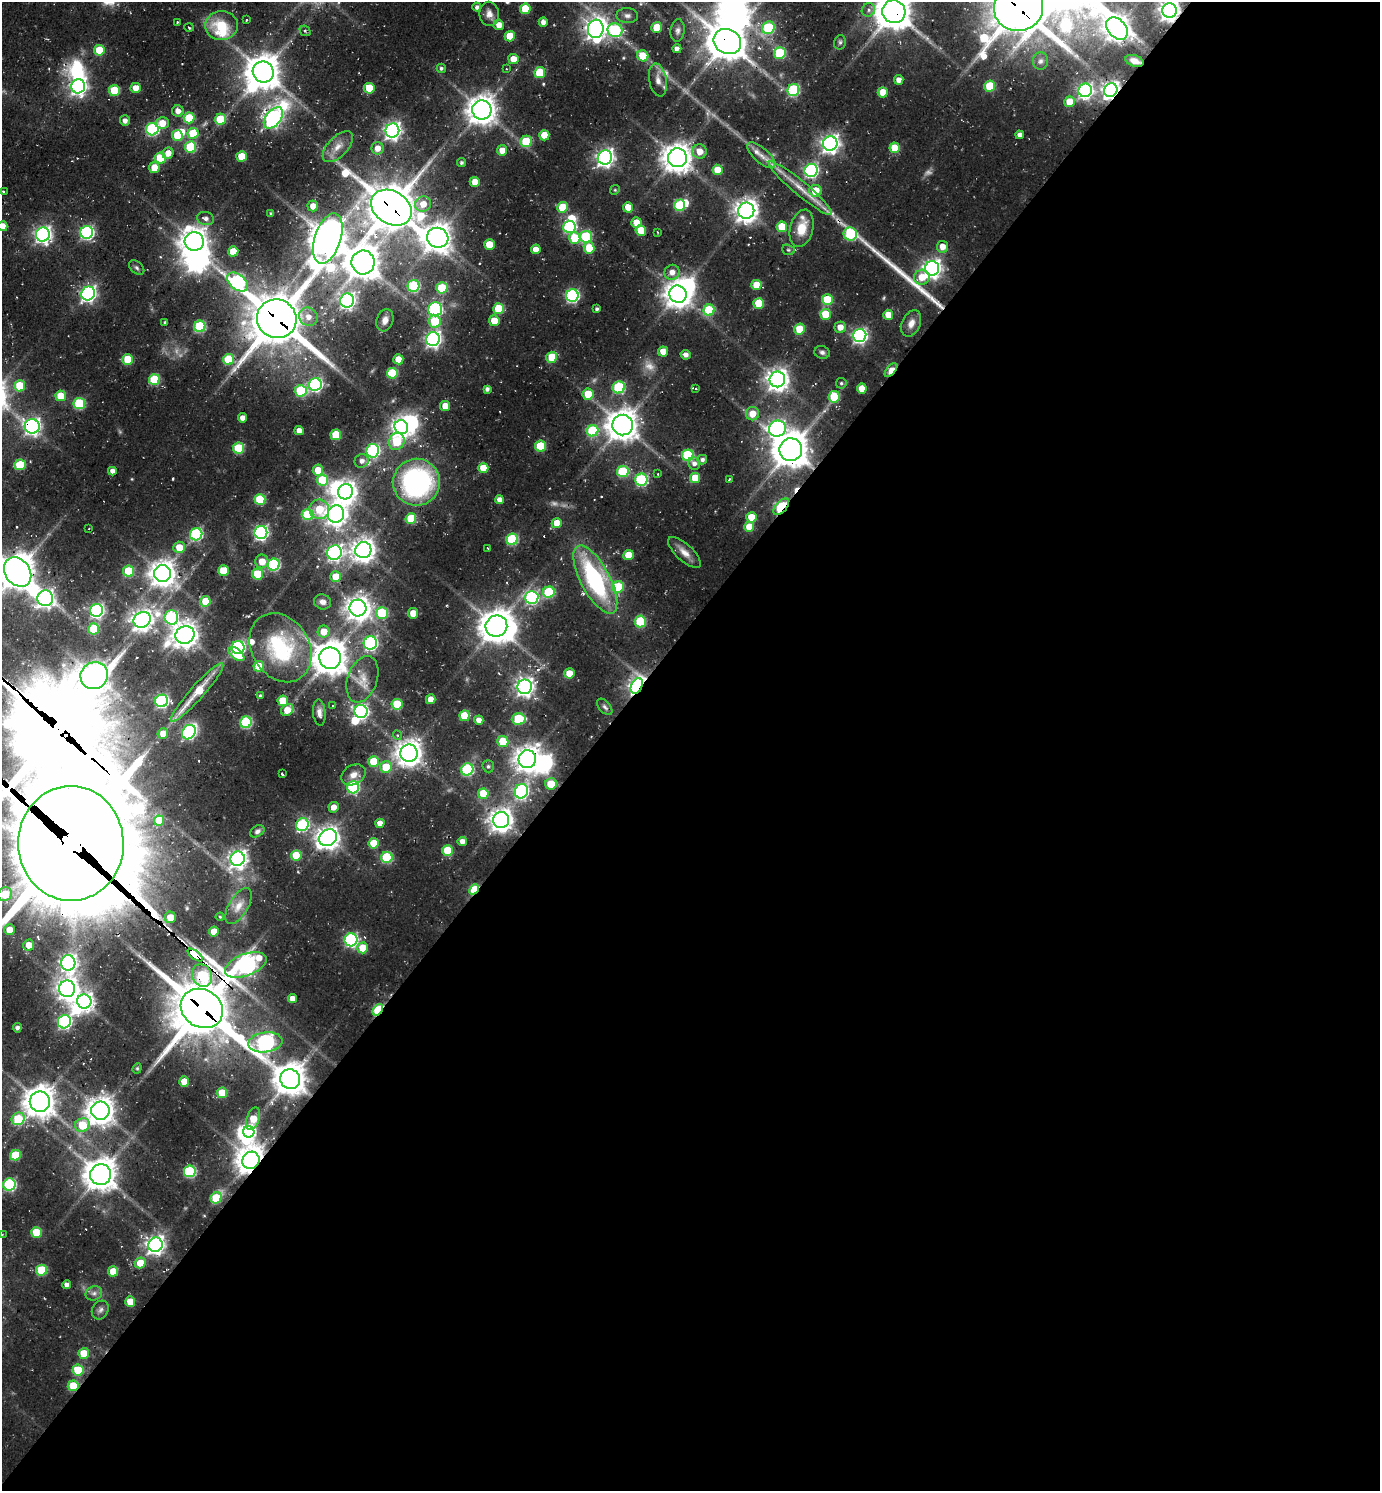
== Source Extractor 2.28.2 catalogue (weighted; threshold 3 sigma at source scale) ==
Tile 12 of 4 x 4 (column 4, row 3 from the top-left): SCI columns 4438-5815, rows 1535-3023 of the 6010 x 6001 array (HDU 1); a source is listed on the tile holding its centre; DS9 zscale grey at full resolution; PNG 1382 x 1493 px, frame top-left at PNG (2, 2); each listed source drawn as its Kron ellipse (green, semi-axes under 4 px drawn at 4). Shown black and unused: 57% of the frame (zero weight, under 2 of 3 exposures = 3% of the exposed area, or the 3 px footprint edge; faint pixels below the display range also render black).
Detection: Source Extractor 2.28.2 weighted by HDU 2 'WHT'; one run over the whole footprint, this tile lists its part. Background 0.0754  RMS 0.0087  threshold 0.039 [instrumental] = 3 sigma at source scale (4.5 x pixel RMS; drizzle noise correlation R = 1.50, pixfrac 1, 0.05/0.05 arcsec/px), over >= 5 px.
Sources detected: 395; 6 too faint to see at this stretch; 21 inside a brighter object's white glare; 8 cosmic-ray / hot-pixel residue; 1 long thin detection or spike segment (spike, bleed or trail) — neither listed nor drawn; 6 inside a brighter listed object's ellipse — not listed separately; the other 353 listed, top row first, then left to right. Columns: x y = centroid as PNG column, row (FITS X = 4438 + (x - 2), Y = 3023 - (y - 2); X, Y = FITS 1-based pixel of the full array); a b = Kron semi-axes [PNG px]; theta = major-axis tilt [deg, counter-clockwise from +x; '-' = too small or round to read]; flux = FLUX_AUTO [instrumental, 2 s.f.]
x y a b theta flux
477 7 4 4 - 2.4
1019 8 25 23 11 3800
525 9 5 5 - 25
868 10 7 6 - 3.3
1169 10 7 7 - 570
894 12 11 11 - 2100
489 14 12 9 -81 6.1
627 16 11 7 -1 4.2
247 20 3 2 - 0.77
177 22 3 2 - 0.79
543 22 4 4 - 4.1
221 25 16 14 4 31
499 25 5 5 - 8
657 27 5 5 - 25
189 28 5 3 - 0.93
768 28 6 6 - 70
1117 28 13 9 -48 850
596 29 9 8 - 610
615 30 7 7 - 91
305 31 6 5 - 1.6
678 31 11 7 82 3.4
510 36 5 5 - 20
727 41 14 12 -30 2000
840 42 7 5 75 2
677 49 4 4 - 3.3
99 50 5 5 - 26
780 53 6 5 - 46
643 56 6 5 - 20
513 59 5 5 - 11
1040 61 8 7 - 2.9
1135 61 9 5 -19 5.6
441 68 5 4 - 1.8
507 69 3 2 - 0.57
263 72 11 10 - 1700
540 72 5 5 - 35
658 80 16 8 -80 7.1
899 80 5 4 - 6.1
78 86 7 7 - 320
990 86 5 5 - 33
136 88 5 5 - 9
369 88 5 5 - 23
793 90 6 6 - 82
1085 90 7 6 - 220
1111 90 7 6 - 400
114 91 5 5 - 34
883 92 5 5 - 18
1069 102 5 5 - 14
482 110 9 9 - 1100
178 111 6 5 - 6
189 118 5 5 - 35
273 118 12 7 51 270
220 119 5 5 - 33
125 121 5 5 - 4.3
162 123 6 6 - 12
152 129 6 6 - 110
392 130 7 6 - 350
193 133 5 5 - 30
544 135 5 5 - 18
1020 135 4 4 - 4.1
177 136 6 5 - 27
526 141 6 5 - 36
830 144 7 7 - 420
191 147 6 5 - 49
338 147 19 10 46 10
377 148 6 6 - 8.3
895 148 5 5 - 19
502 150 5 5 - 9.2
700 151 7 7 - 10
168 153 6 5 - 7.7
761 155 18 7 -41 8.1
241 156 5 5 - 19
605 157 7 7 - 380
160 158 5 5 - 31
677 158 9 9 - 1100
461 162 5 4 - 1.6
154 167 5 5 - 14
718 170 5 5 - 20
811 170 6 6 - 180
475 182 5 5 - 11
800 188 41 7 -40 18
615 190 5 4 - 1
815 191 6 6 - 23
3 192 3 3 - 1.3
423 204 8 7 - 12
680 205 6 5 - 55
313 206 5 5 - 8.1
563 207 5 5 - 27
628 207 5 5 - 13
391 208 21 16 -31 3300
746 211 8 8 - 750
271 214 3 3 - 1.1
206 218 8 6 -13 3.7
636 222 5 5 - 13
2 226 5 5 - 13
569 227 6 6 - 110
782 227 5 5 - 26
802 228 19 11 75 17
641 230 5 5 - 22
87 232 6 6 - 170
657 232 4 2 - 0.71
43 234 7 7 - 320
850 234 7 6 - 63
586 237 6 6 - 55
328 238 26 13 72 1900
438 238 11 10 - 1100
575 238 6 5 - 26
194 241 9 9 - 1000
489 244 5 5 - 19
942 247 6 5 - 8.7
589 248 5 5 - 23
536 249 5 5 - 9.5
788 250 6 5 - 1.5
233 251 5 5 - 18
363 262 12 11 - 1500
137 267 9 6 -40 2.3
932 268 7 7 - 420
672 272 8 7 - 6.5
922 277 8 7 - 14
237 282 12 7 -40 130
756 285 5 5 - 16
414 286 6 6 - 79
442 288 5 5 - 40
88 293 7 6 - 260
678 294 9 8 - 980
572 296 6 6 - 150
347 300 7 7 - 270
827 300 5 5 - 38
759 303 5 5 - 24
435 309 7 7 - 130
499 309 5 5 - 33
597 309 4 3 - 1.9
709 310 5 5 - 49
825 314 5 5 - 22
888 315 5 5 - 13
308 317 9 9 - 8.6
277 319 20 19 - 4100
385 320 11 8 71 6.3
435 321 6 6 - 28
494 321 5 5 - 15
165 322 3 3 - 1.1
911 323 14 9 66 7.1
200 326 6 5 - 71
840 327 5 5 - 7.4
800 329 5 5 - 27
860 336 7 6 - 220
433 339 7 6 - 270
663 351 5 5 - 11
822 352 8 6 -14 2.6
685 355 5 4 - 3.8
552 357 5 5 - 29
229 359 5 5 - 40
398 359 5 5 - 14
128 360 5 5 - 32
891 370 8 4 49 25
392 373 5 5 - 44
777 379 8 8 - 660
154 380 5 5 - 49
841 383 5 5 - 1.6
315 385 6 6 - 150
20 386 5 5 - 31
619 387 6 6 - 68
862 388 5 5 - 13
487 389 4 4 - 2.9
696 389 3 2 - 0.82
301 391 6 5 - 51
588 394 5 5 - 21
61 396 5 5 - 20
834 397 5 5 - 42
79 403 5 5 - 60
445 406 5 5 - 11
752 414 7 6 - 12
242 418 4 4 - 5.9
623 425 10 10 - 1300
32 426 7 7 - 300
401 427 7 6 - 430
777 429 8 8 - 270
299 431 4 4 - 6.5
592 431 6 5 - 54
336 435 5 5 - 32
397 441 8 7 - 42
540 446 5 5 - 35
239 448 5 5 - 38
791 450 11 11 - 1800
373 451 7 6 - 140
688 455 6 5 - 63
702 460 5 4 - 2.4
362 461 7 6 - 4.4
694 463 6 6 - 3.6
20 465 5 5 - 35
483 468 5 5 - 17
318 470 5 5 - 14
112 471 4 4 - 4.7
623 471 6 5 - 50
657 474 2 2 - 0.83
695 478 5 5 - 19
729 479 3 2 - 1
322 480 5 5 - 36
641 480 6 6 - 91
416 482 23 23 - 170
346 492 8 7 - 600
260 499 5 5 - 40
499 500 4 4 - 5
781 507 10 5 49 56
319 509 10 9 - 23
336 514 9 8 - 660
308 515 6 5 - 52
751 517 5 5 - 20
411 518 5 5 - 30
557 523 5 5 - 14
749 527 5 5 - 14
89 529 3 2 - 0.59
261 532 6 6 - 210
196 534 6 6 - 110
512 539 6 5 - 70
179 547 6 5 - 14
487 548 3 2 - 0.9
363 550 8 8 - 740
684 552 21 8 -43 8
334 553 7 7 - 250
628 555 5 5 - 16
262 561 7 6 - 11
274 565 6 6 - 94
129 571 5 5 - 37
223 571 5 5 - 27
18 572 16 12 -53 1900
162 573 8 8 - 980
258 574 5 5 - 36
336 577 5 5 - 18
595 580 38 14 -62 120
618 587 6 6 - 33
549 592 6 5 - 62
532 597 6 6 - 140
45 598 8 8 - 330
205 601 5 5 - 19
323 602 8 7 - 4.6
358 608 8 8 - 820
96 610 6 6 - 200
382 613 6 5 - 54
413 613 5 5 - 14
171 617 7 7 - 100
142 620 9 7 28 590
640 622 6 5 - 46
496 626 11 10 - 1500
94 629 5 5 - 41
324 632 6 6 - 14
185 635 10 8 23 920
370 643 7 6 - 170
238 648 6 6 - 140
280 648 36 29 -59 79
236 654 9 5 -40 22
330 658 11 10 - 1600
259 666 5 5 - 23
569 673 5 5 - 18
94 676 14 13 - 920
362 679 24 15 71 15
637 686 8 5 64 330
525 687 7 7 - 390
197 692 38 7 48 29
260 695 3 3 - 1.1
431 699 5 4 - 11
162 701 6 6 - 150
283 701 5 5 - 26
397 704 5 5 - 32
333 705 3 2 - 0.77
605 707 10 5 -50 2.3
287 710 7 5 44 12
361 711 6 6 - 200
319 713 13 6 -85 4.7
464 716 5 5 - 32
519 719 7 5 2 46
479 720 5 4 - 5.5
246 722 6 5 - 87
189 732 8 6 51 150
163 734 5 5 - 9.1
397 735 5 3 - 0.97
503 741 5 5 - 23
409 753 8 8 - 920
527 759 9 8 - 920
374 762 5 5 - 29
488 766 6 5 - 1.9
386 767 6 5 - 20
467 769 6 6 - 96
282 774 3 3 - 3.6
353 775 13 9 30 6.9
551 784 6 5 - 20
353 787 6 6 - 100
521 791 7 6 - 160
483 794 5 5 - 28
334 807 5 5 - 6.6
501 820 8 8 - 770
159 821 5 5 - 24
380 823 5 4 - 7.3
302 825 6 6 - 100
257 831 8 5 31 2.7
328 838 9 8 - 690
462 841 4 4 - 5.2
71 843 57 52 -88 23000
374 843 5 5 - 24
448 850 5 5 - 36
296 856 5 5 - 28
387 857 5 5 - 59
238 859 7 7 - 430
474 889 5 4 - 44
5 894 7 6 - 23
239 906 20 9 59 9.9
170 917 5 5 - 14
220 917 4 4 - 0.92
9 930 5 5 - 13
214 931 5 5 - 14
351 940 6 6 - 150
29 945 5 5 - 12
363 948 5 5 - 23
195 955 9 4 -36 320
68 963 8 7 - 330
246 965 22 11 21 380
202 975 12 9 -64 57
67 989 8 8 - 630
292 998 4 4 - 7.4
84 1001 7 7 - 380
202 1008 22 19 -32 4700
378 1010 6 4 52 70
64 1022 7 6 - 160
17 1028 4 4 - 3
265 1042 17 10 7 270
137 1068 5 4 - 1.2
290 1079 10 9 - 1400
184 1082 5 5 - 11
222 1093 5 5 - 28
40 1102 10 10 - 1300
100 1111 9 9 - 1100
18 1119 7 6 - 42
253 1119 12 6 72 13
82 1125 7 6 - 28
249 1132 6 5 - 120
15 1155 5 5 - 39
251 1160 9 8 - 1200
190 1171 6 6 - 86
101 1175 10 10 - 1400
9 1185 6 6 - 120
216 1198 6 5 - 39
36 1232 5 5 - 27
2 1235 3 2 - 0.59
155 1245 7 7 - 440
140 1263 5 5 - 17
41 1270 5 5 - 47
113 1271 5 5 - 21
67 1285 4 4 - 3.7
94 1293 8 7 - 3.3
130 1302 5 5 - 16
100 1310 10 8 59 3.4
84 1353 5 5 - 23
78 1370 5 5 - 36
73 1386 5 5 - 27
Overlapping masked pixels (flux is a lower limit): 24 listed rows (the first 20) at x y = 1019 8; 1169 10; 894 12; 727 41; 1135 61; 1111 90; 391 208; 277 319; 891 370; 32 426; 791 450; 781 507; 94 676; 637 686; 527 759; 71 843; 474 889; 195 955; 246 965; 202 975
Isophote crosses this tile's border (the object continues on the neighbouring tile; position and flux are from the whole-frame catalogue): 8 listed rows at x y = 1019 8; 1169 10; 894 12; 2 226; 18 572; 71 843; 5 894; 2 1235